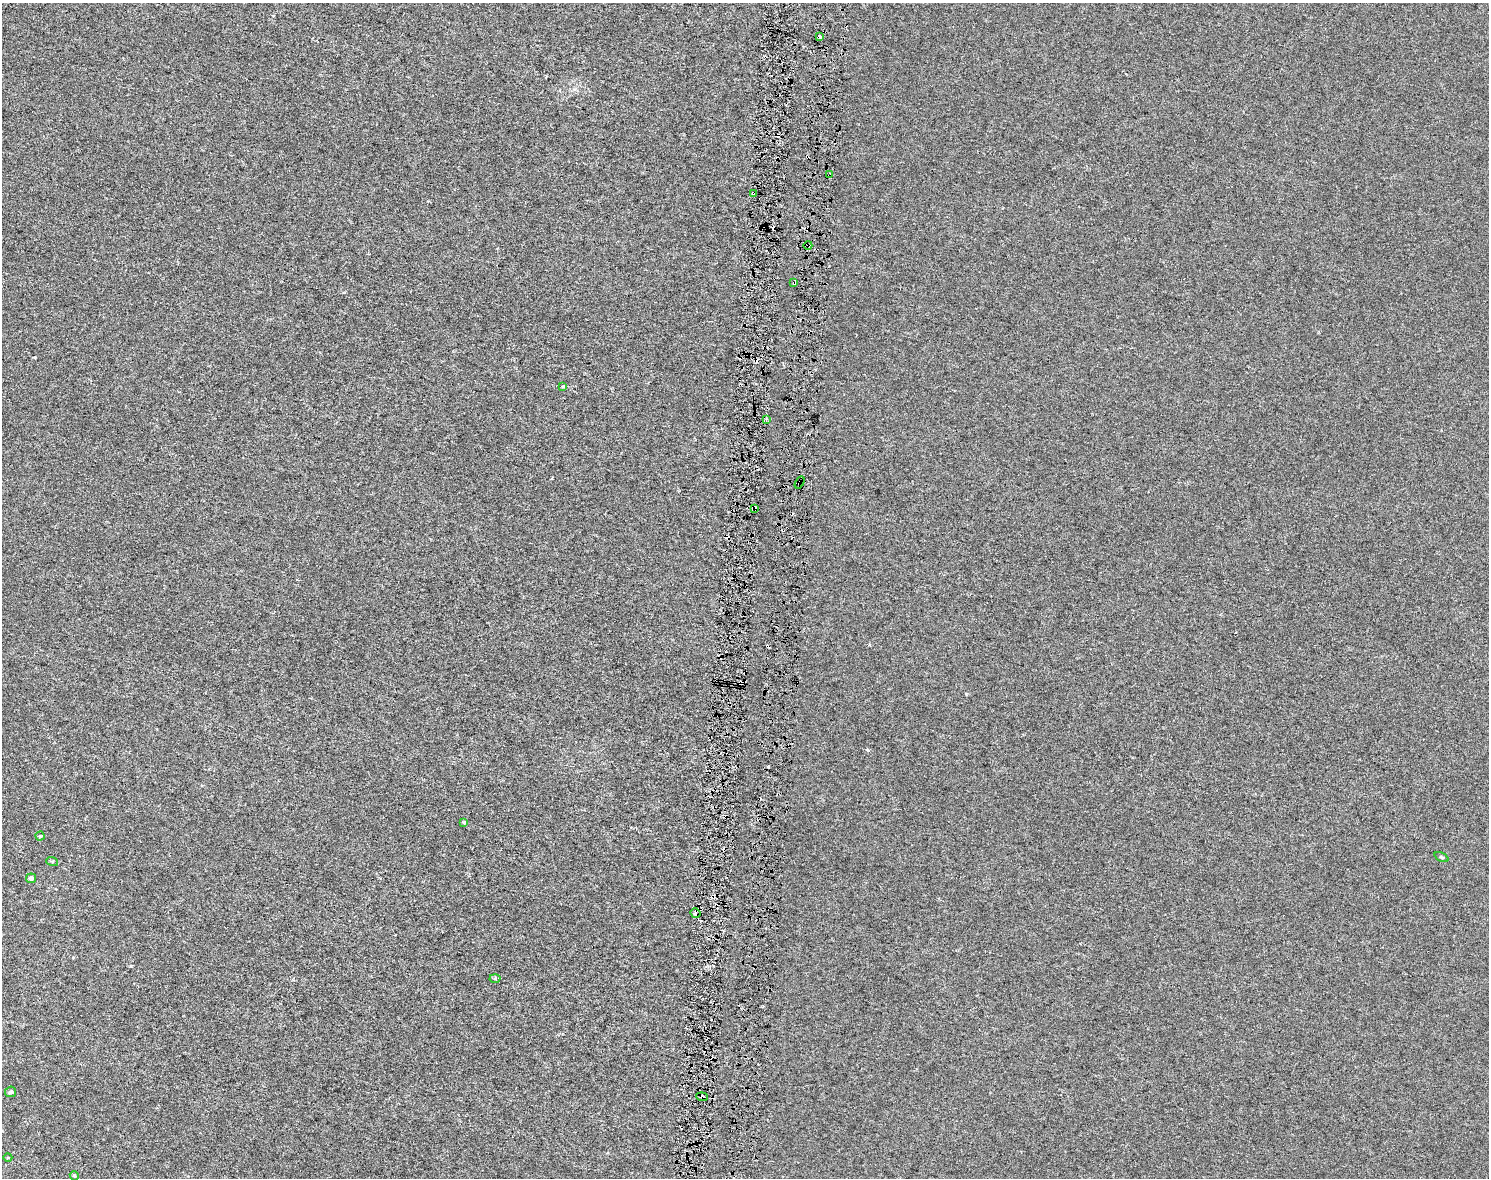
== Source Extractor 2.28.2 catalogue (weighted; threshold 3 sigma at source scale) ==
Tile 5 of 3 x 4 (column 2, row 2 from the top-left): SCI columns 1773-3259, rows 2355-3530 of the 4975 x 4717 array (HDU 1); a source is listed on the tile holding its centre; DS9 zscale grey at full resolution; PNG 1491 x 1180 px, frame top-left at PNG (2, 3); each listed source drawn as its Kron ellipse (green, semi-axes under 4 px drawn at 4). Shown black and unused: <1% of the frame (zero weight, under 3 of 6 exposures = <1% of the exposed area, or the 3 px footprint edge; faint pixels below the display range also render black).
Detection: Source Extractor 2.28.2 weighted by HDU 2 'WHT'; one run over the whole footprint, this tile lists its part. Background -2.74e-05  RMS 0.0023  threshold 0.00955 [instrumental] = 3 sigma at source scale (4.09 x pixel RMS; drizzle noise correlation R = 1.36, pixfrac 0.8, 0.0396/0.0396 arcsec/px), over >= 5 px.
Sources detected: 29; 9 cosmic-ray / hot-pixel residue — neither listed nor drawn; the other 20 listed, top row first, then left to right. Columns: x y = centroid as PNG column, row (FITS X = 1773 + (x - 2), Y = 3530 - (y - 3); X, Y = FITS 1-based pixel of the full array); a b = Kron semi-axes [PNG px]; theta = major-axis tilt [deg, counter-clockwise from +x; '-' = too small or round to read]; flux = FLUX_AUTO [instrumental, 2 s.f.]
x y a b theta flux
820 36 4 4 - 1.2
830 175 4 3 - 0.25
753 193 3 3 - 0.26
808 245 4 3 - 0.24
794 282 3 3 - 0.58
562 386 3 3 - 0.61
766 419 4 3 - 0.22
800 482 6 3 61 0.24
755 508 4 3 - 0.76
464 822 4 3 - 0.38
40 836 4 4 - 0.26
1441 857 7 4 -27 0.3
52 861 6 4 -18 0.23
31 878 5 5 - 0.63
695 913 5 4 - 1.2
495 978 5 3 - 0.24
11 1092 5 5 - 0.53
702 1097 6 3 -8 0.37
8 1158 4 3 - 0.19
74 1176 5 4 - 0.27
Overlapping masked pixels (flux is a lower limit): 9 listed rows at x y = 820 36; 830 175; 753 193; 808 245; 794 282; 800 482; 755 508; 695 913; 702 1097
Unlisted compact peaks at least as high as the median listed source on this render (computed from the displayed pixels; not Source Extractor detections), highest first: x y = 35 357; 868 750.